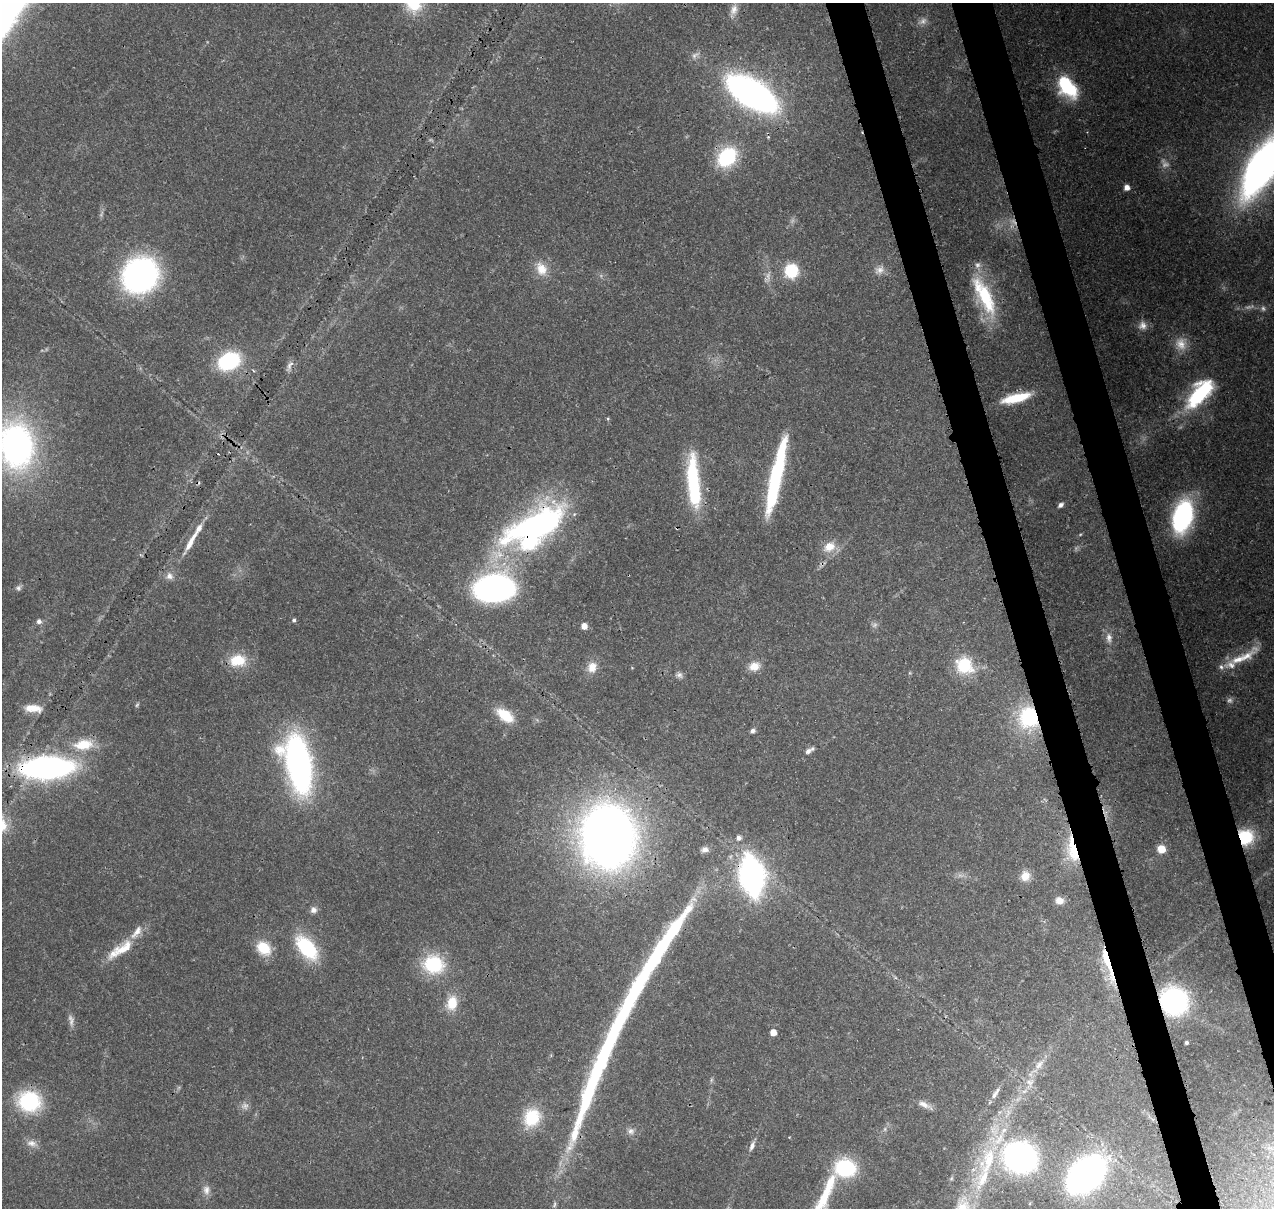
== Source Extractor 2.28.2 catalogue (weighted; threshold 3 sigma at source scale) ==
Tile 6 of 4 x 4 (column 2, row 2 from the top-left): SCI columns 1392-2663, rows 2547-3752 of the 5324 x 5041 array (HDU 1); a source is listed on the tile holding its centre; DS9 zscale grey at full resolution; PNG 1276 x 1210 px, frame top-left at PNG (2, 3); no overlay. Shown black and unused: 6% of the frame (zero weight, under 3 of 4 exposures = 8% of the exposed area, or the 3 px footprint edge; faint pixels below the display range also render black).
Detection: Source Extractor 2.28.2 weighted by HDU 2 'WHT'; one run over the whole footprint, this tile lists its part. Background 0.0657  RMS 0.0032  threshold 0.0144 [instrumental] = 3 sigma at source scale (4.5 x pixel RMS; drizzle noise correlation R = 1.50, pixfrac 1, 0.0396/0.0396 arcsec/px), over >= 5 px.
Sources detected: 119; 13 too faint to see at this stretch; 8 inside a brighter object's white glare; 2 cosmic-ray / hot-pixel residue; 1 long thin detection or spike segment (spike, bleed or trail) — not listed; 7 inside a brighter listed object's ellipse — not listed separately; the other 88 listed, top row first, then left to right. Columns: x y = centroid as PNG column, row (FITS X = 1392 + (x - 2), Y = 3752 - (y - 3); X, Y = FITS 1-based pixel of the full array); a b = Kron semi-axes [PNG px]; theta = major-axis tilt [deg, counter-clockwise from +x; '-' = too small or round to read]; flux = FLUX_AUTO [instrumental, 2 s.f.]
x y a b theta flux
414 3 23 21 -86 13
733 10 20 9 71 3.1
695 55 13 6 28 1.5
1067 87 25 14 -53 25
752 94 32 15 -32 220
727 157 21 16 47 25
1263 166 49 19 55 250
1127 187 5 5 - 2.6
541 269 20 14 -63 5.7
879 270 14 10 16 2.4
791 271 14 13 - 13
140 275 24 22 41 130
984 296 54 16 -64 23
1263 308 7 6 - 0.81
1143 325 12 12 - 2.5
1181 344 19 16 79 5.3
229 361 19 14 25 33
290 365 14 6 55 1.5
253 371 5 4 - 0.49
1200 393 40 17 49 32
1016 398 33 9 14 12
608 418 5 4 - 0.39
16 445 42 31 -81 110
693 479 52 14 -87 30
775 480 74 10 77 46
1061 505 7 5 40 1.2
1182 516 23 13 74 71
534 524 80 25 24 81
190 542 34 7 60 5.5
829 547 18 13 32 5.1
169 576 10 9 - 2
18 588 8 7 - 0.93
495 588 26 18 5 130
294 620 5 4 - 0.76
39 621 6 6 - 1.2
584 626 5 5 - 3.1
1109 638 15 8 -87 2.4
1242 658 52 10 28 9.3
238 660 20 14 1 9.5
964 665 16 14 -37 17
754 666 14 11 15 3.7
592 667 15 12 73 4
679 675 9 7 -21 1.2
33 708 22 9 -5 4.8
505 715 21 12 -36 9.4
1029 718 20 17 -78 31
753 731 6 5 - 1.2
83 745 29 15 6 9.6
808 751 10 7 34 1.6
298 764 47 20 -78 130
47 768 40 16 3 120
608 836 42 35 -86 350
1245 837 13 12 - 14
739 838 5 5 - 1.5
1161 849 7 7 - 5.6
705 850 9 7 15 1.5
1072 850 37 14 -80 14
752 876 27 15 -80 130
1025 876 13 12 - 3.8
1059 900 10 9 - 2.9
313 910 9 8 - 1.5
123 948 40 14 33 9
264 948 19 14 -44 8.5
307 948 29 16 -50 22
1107 962 51 8 -73 13
433 964 25 21 -12 19
1174 1001 18 17 - 69
452 1003 19 13 79 6.8
773 1032 5 5 - 3.7
1186 1042 3 3 - 0.63
1039 1065 15 8 54 2.8
711 1080 7 4 72 0.51
1030 1082 12 11 - 2.9
995 1093 20 6 58 1.9
29 1101 25 22 -14 26
924 1105 20 6 -25 2.5
532 1118 23 18 64 15
885 1129 7 4 72 0.64
631 1131 10 9 - 1.7
32 1143 16 9 -17 2.5
752 1146 13 6 66 1.6
1020 1157 23 20 -21 110
989 1160 49 18 73 26
845 1168 18 15 1 28
1086 1174 27 18 41 170
206 1190 14 10 -82 2.4
827 1190 66 13 69 19
554 1204 10 4 76 0.75
Overlapping masked pixels (flux is a lower limit): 10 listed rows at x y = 752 94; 534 524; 829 547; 1029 718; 47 768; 1245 837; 1072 850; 752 876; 1107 962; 1174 1001
Isophote crosses this tile's border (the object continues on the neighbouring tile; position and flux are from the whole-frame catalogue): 4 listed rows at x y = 414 3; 1263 166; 16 445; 827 1190